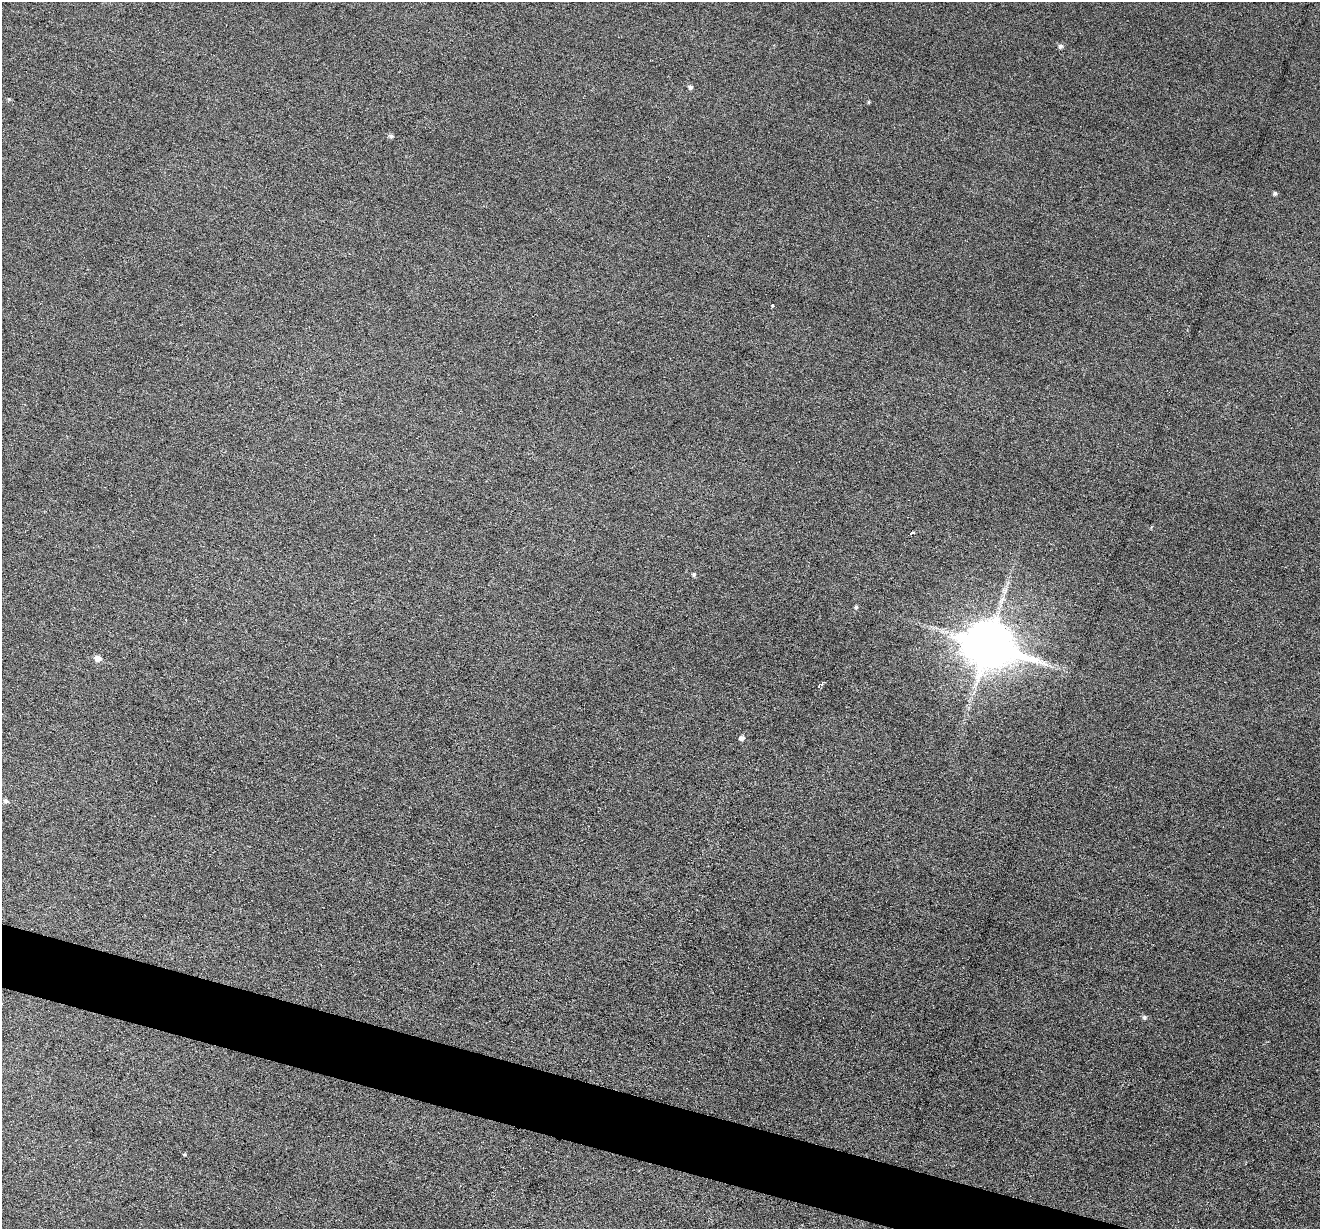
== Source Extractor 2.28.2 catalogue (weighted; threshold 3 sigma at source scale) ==
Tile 6 of 4 x 4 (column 2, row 2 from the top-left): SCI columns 1322-2639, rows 2708-3934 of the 5274 x 5288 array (HDU 1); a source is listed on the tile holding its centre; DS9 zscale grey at full resolution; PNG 1322 x 1231 px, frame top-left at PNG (2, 2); no overlay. Shown black and unused: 4% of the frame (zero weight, under 3 of 6 exposures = <1% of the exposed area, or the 3 px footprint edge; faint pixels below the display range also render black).
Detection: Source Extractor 2.28.2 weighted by HDU 2 'WHT'; one run over the whole footprint, this tile lists its part. Background 0.0504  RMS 0.0056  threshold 0.0228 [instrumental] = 3 sigma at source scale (4.09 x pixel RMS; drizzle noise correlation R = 1.36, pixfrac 0.8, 0.05/0.05 arcsec/px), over >= 5 px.
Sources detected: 17; all 17 listed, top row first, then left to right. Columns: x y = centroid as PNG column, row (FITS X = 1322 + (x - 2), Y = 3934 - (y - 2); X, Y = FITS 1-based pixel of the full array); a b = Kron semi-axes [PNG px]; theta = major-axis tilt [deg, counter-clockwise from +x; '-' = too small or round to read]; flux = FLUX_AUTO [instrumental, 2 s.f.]
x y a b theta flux
1060 46 5 5 - 1.3
690 87 5 5 - 1.3
9 99 5 4 - 0.56
869 102 5 3 - 0.5
391 136 5 5 - 1.1
1275 193 4 4 - 1
772 305 3 3 - 0.92
911 533 6 3 29 1.8
694 574 5 5 - 0.94
856 607 5 4 - 0.88
989 645 18 13 -16 1900
98 658 6 6 - 3.5
822 683 7 5 52 1.2
742 738 5 5 - 1.9
6 801 6 5 - 1.4
1144 1017 5 5 - 1.1
184 1155 4 4 - 0.57